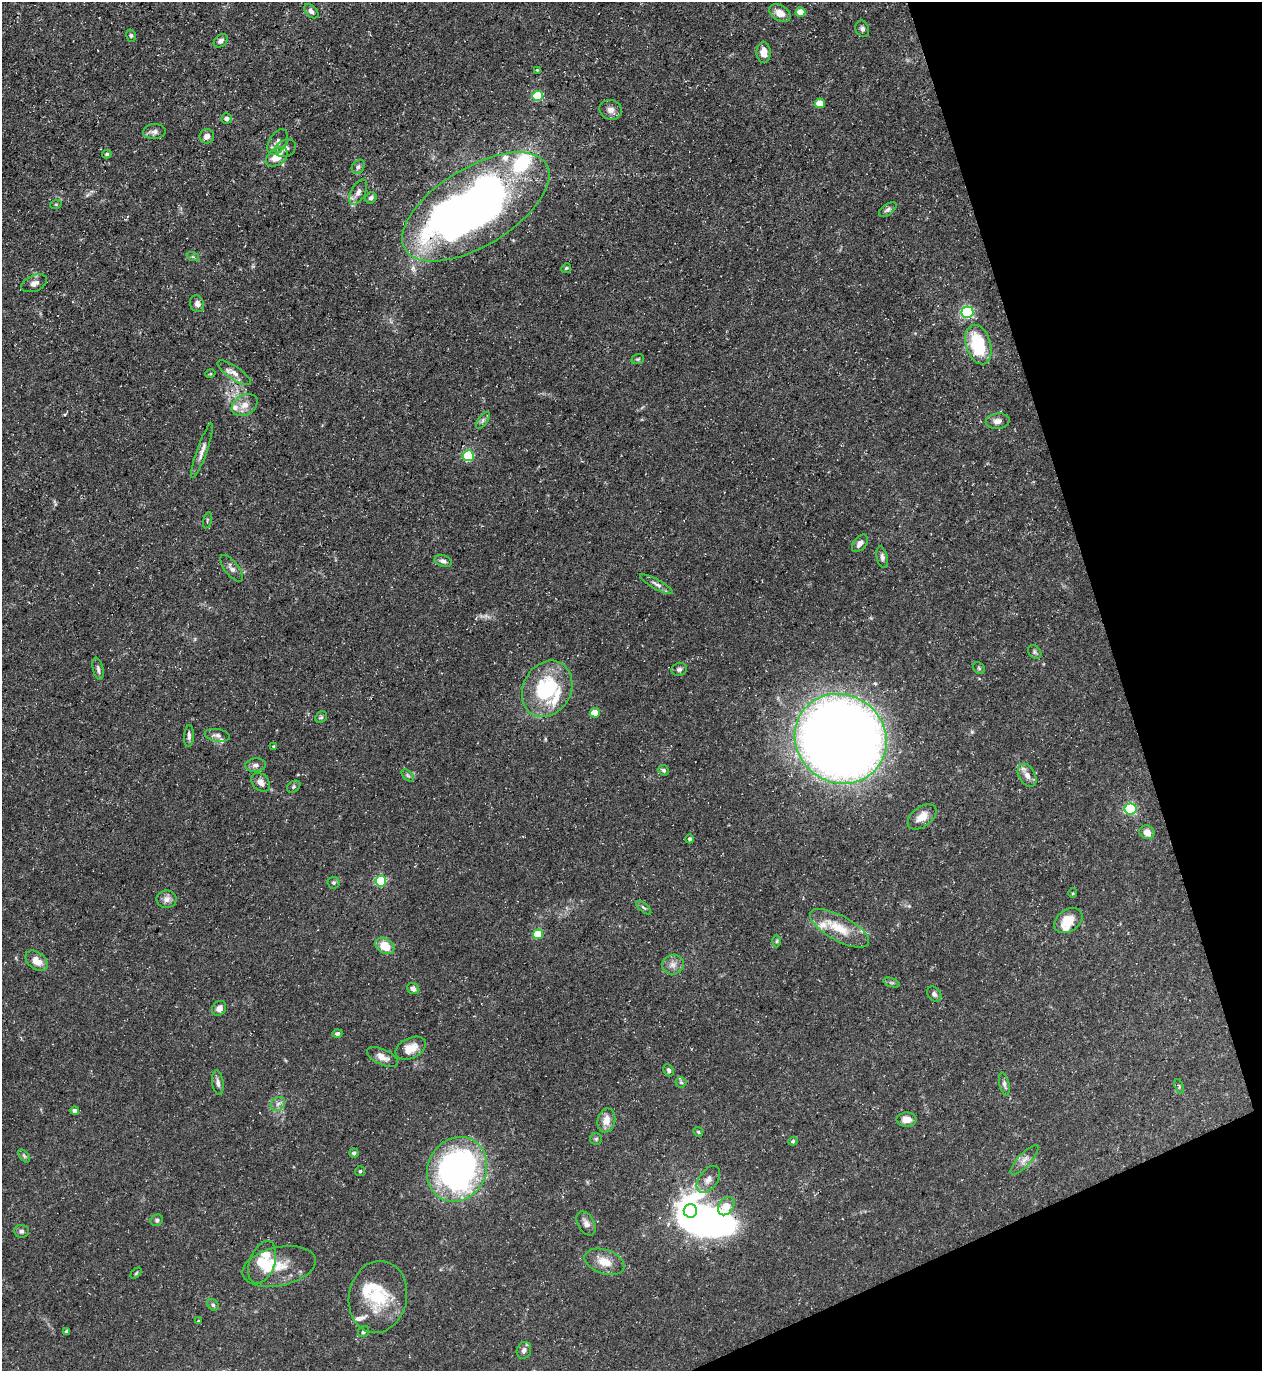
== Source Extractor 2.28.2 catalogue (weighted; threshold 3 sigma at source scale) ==
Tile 12 of 4 x 4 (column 4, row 3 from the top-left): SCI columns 3926-5185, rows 1371-2739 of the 5462 x 5478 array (HDU 1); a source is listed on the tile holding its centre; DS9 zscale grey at full resolution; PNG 1264 x 1373 px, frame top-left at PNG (2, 2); each listed source drawn as its Kron ellipse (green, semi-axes under 4 px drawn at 4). Shown black and unused: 16% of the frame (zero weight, under 3 of 5 exposures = <1% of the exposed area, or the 3 px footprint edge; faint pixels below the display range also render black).
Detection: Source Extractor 2.28.2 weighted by HDU 2 'WHT'; one run over the whole footprint, this tile lists its part. Background 0.0725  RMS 0.0047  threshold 0.0211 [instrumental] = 3 sigma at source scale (4.5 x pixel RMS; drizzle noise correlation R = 1.50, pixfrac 1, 0.05/0.05 arcsec/px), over >= 5 px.
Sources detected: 131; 3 inside a brighter object's white glare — neither listed nor drawn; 11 inside a brighter listed object's ellipse — not listed separately; the other 117 listed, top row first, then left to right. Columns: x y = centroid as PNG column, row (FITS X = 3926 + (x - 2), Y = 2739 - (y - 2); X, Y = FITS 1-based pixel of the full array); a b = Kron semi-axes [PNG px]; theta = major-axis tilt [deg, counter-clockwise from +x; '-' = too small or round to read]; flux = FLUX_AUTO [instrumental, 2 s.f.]
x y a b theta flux
311 11 8 5 -44 1.8
800 12 5 4 - 5.5
780 13 11 7 -29 4.4
862 29 8 6 -69 1.3
131 36 6 5 - 0.77
221 41 8 6 38 1.7
764 52 10 7 -88 4
537 70 3 2 - 0.42
537 96 5 5 - 22
820 103 5 5 - 9.3
611 110 11 9 -18 2.8
227 118 5 5 - 1.4
154 132 11 7 4 2
207 136 7 7 - 2.2
278 142 14 8 57 2.5
286 148 11 8 27 2.1
107 154 5 4 - 0.67
277 157 12 8 34 6.3
358 167 8 6 55 1.3
358 192 14 7 62 2.3
371 198 6 5 - 1.2
56 204 6 3 18 0.49
476 207 82 39 31 320
888 209 10 5 36 1.3
193 257 6 4 -18 0.68
566 268 5 4 - 0.66
34 283 13 8 23 2.6
197 304 8 7 - 2.3
967 312 6 5 - 68
978 345 20 12 -74 26
638 359 6 4 20 0.68
234 373 19 6 -34 3.1
210 374 5 3 - 0.44
245 405 14 10 30 4.1
483 420 10 5 55 1.3
998 421 12 7 6 2.8
202 451 29 5 71 3
468 456 6 5 - 35
207 520 8 3 78 0.63
860 543 10 6 50 2.3
882 557 11 5 -76 1.4
443 561 9 5 -20 1.6
232 568 16 7 -52 2.3
656 584 18 5 -29 2.2
1035 652 8 6 -50 0.94
979 668 6 5 - 0.65
98 669 11 5 -77 1.4
679 669 8 6 16 1.1
547 689 29 24 61 38
595 713 5 5 - 11
321 717 6 5 - 0.76
217 735 12 6 -10 1.7
189 736 11 5 87 1.4
841 739 47 44 -35 720
273 746 3 3 - 0.38
255 765 10 6 4 1.9
664 770 5 5 - 0.96
408 775 7 4 -45 0.81
1027 775 12 8 -60 3.1
261 782 10 8 -48 2.7
294 787 7 5 36 0.86
1130 809 6 5 - 50
922 817 16 9 37 5.3
1147 832 7 7 - 3.9
690 839 4 4 - 0.92
381 881 5 5 - 32
334 883 6 6 - 0.94
1073 893 5 3 - 0.37
167 899 10 9 - 2.7
644 908 9 4 -40 0.79
1068 920 15 11 36 7.7
839 928 33 12 -29 12
538 934 5 5 - 16
777 941 6 4 89 0.7
385 946 10 7 -34 8.7
37 961 12 8 -39 5
673 965 11 10 - 3
892 983 8 3 -19 0.77
413 989 6 5 - 1.9
934 994 8 6 -50 1.3
219 1008 8 6 55 2.6
337 1034 5 4 - 1.3
411 1048 16 10 25 6.1
382 1057 17 8 -25 3.3
669 1070 6 5 - 1.1
681 1082 5 5 - 0.71
218 1083 12 5 -82 1.7
1004 1084 12 4 -77 1.3
1179 1086 8 4 -71 0.7
278 1104 8 6 44 1.8
75 1111 4 4 - 2.3
606 1120 12 8 77 4.5
907 1120 10 7 0 4.2
698 1132 5 4 - 0.59
596 1139 6 6 - 0.73
793 1141 5 4 - 0.73
354 1153 5 4 - 1.1
24 1156 7 4 -53 0.72
1024 1160 19 6 47 2.8
457 1169 33 29 62 150
360 1171 5 5 - 0.62
708 1179 15 9 54 3.3
726 1206 10 7 54 11
690 1211 7 6 - 310
157 1220 6 5 - 0.94
586 1223 13 8 -60 2.6
21 1231 7 6 - 1.2
262 1262 22 12 70 13
604 1262 21 12 -19 6.9
279 1266 37 19 12 13
136 1273 6 4 45 0.56
378 1297 36 29 79 24
213 1305 6 5 - 0.76
199 1321 4 3 - 0.58
67 1332 4 3 - 1.1
364 1332 6 5 - 0.94
524 1350 8 7 - 1.9
Overlapping masked pixels (flux is a lower limit): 1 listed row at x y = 1068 920